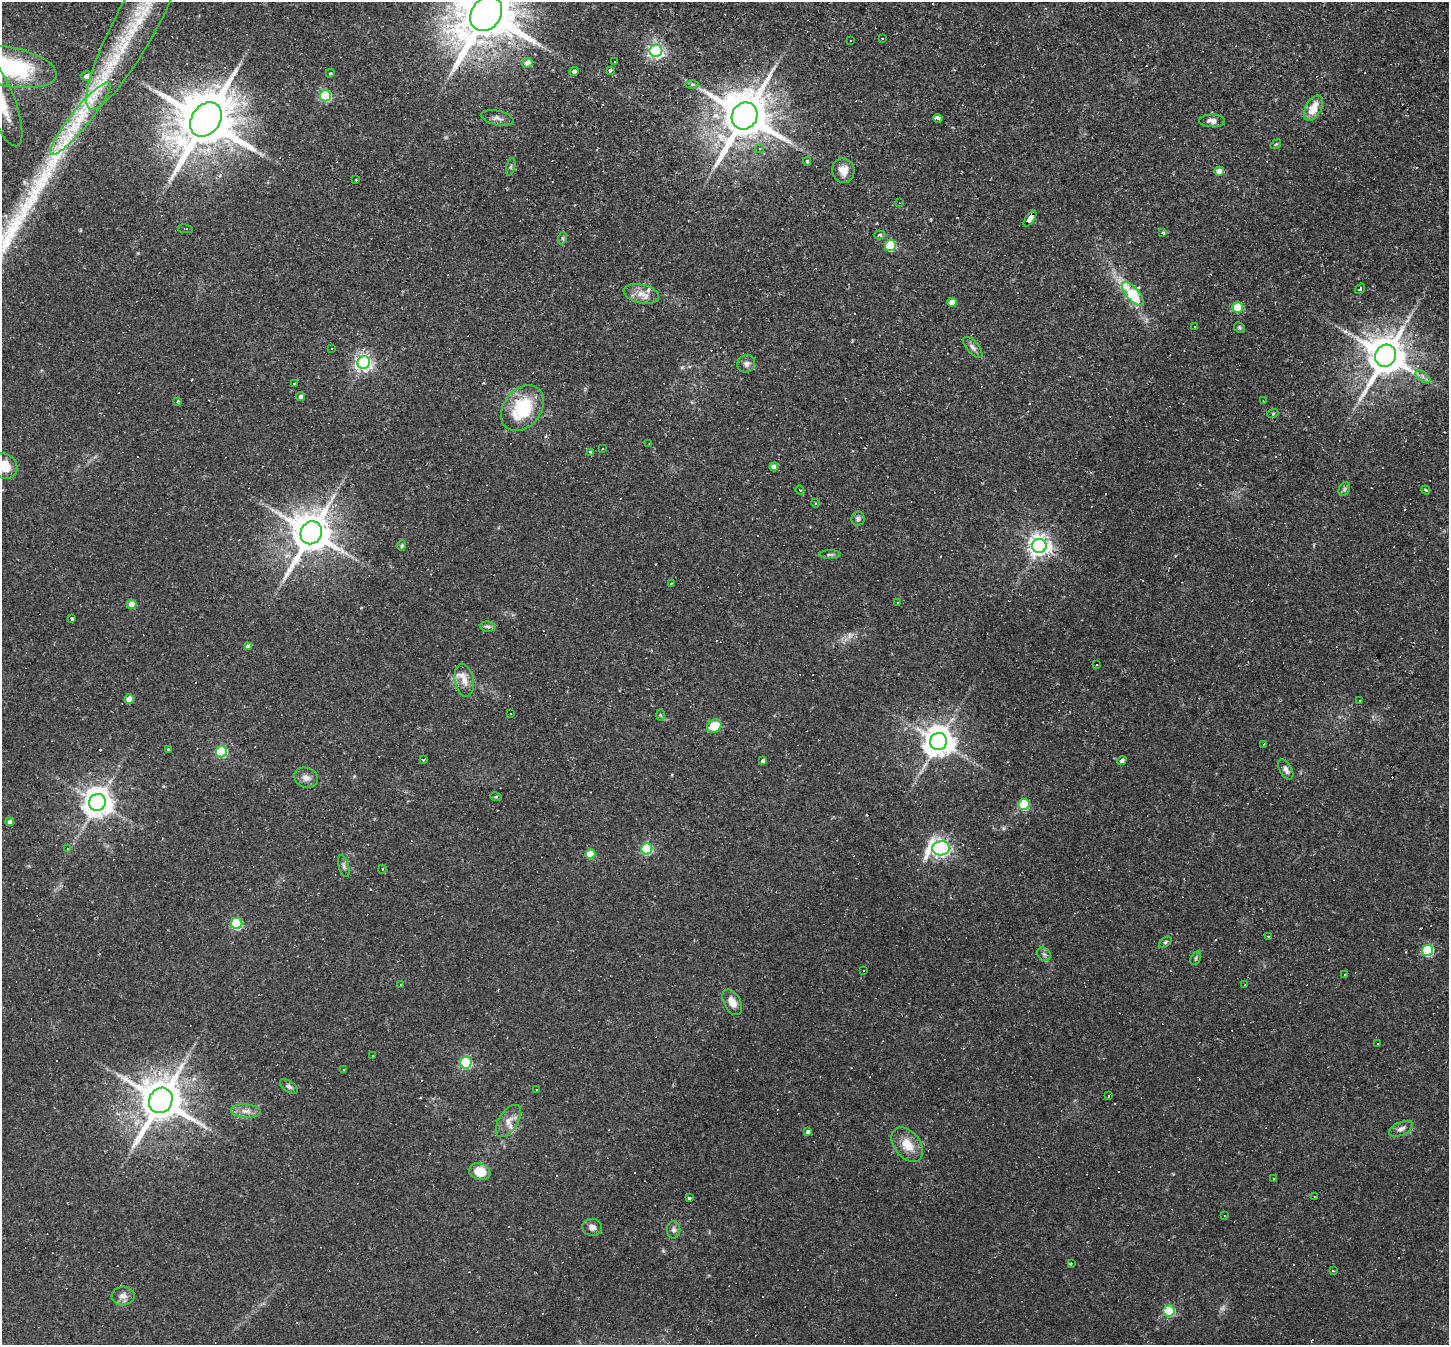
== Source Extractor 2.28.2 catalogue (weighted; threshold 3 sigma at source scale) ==
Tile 10 of 4 x 4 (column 2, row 3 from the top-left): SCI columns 1447-2893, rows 1488-2830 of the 5786 x 5798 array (HDU 1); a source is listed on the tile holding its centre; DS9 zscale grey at full resolution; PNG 1451 x 1347 px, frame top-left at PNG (2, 2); each listed source drawn as its Kron ellipse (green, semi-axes under 4 px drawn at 4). Shown black and unused: <1% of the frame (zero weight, under 2 of 3 exposures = <1% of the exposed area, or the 3 px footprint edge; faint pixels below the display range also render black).
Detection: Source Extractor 2.28.2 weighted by HDU 2 'WHT'; one run over the whole footprint, this tile lists its part. Background 0.061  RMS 0.0056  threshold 0.0251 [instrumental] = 3 sigma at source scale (4.5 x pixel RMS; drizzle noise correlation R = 1.50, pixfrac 1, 0.05/0.05 arcsec/px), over >= 5 px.
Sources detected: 219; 1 too faint to see at this stretch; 77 cosmic-ray / hot-pixel residue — neither listed nor drawn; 5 inside a brighter listed object's ellipse — not listed separately; the other 136 listed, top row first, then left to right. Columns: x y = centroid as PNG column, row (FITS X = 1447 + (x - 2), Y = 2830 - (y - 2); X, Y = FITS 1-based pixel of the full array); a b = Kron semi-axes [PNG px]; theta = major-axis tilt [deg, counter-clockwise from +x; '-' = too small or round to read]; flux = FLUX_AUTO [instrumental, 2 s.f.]
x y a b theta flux
486 14 18 14 56 5100
137 21 100 21 62 78
882 39 2 2 - 0.46
851 40 3 2 - 0.57
656 51 6 6 - 160
615 61 3 2 - 0.43
527 63 5 5 - 4.4
8 67 49 19 -11 73
610 70 4 3 - 1.8
574 71 5 4 - 1.7
330 73 4 3 - 0.6
87 76 5 5 - 3.3
692 84 7 4 0 0.95
325 96 6 5 - 58
2 103 46 14 -70 20
1313 108 14 8 61 8.9
745 116 14 12 60 3100
80 118 46 9 51 26
497 118 16 7 -13 2.6
938 118 5 3 - 5.9
206 119 18 14 54 4600
1212 121 13 6 -2 3.1
1276 144 6 3 36 0.66
760 149 4 3 - 0.76
807 161 4 3 - 0.76
511 167 9 3 77 0.95
843 170 12 11 - 5.3
1219 171 4 4 - 6.5
356 180 3 3 - 2.5
899 203 3 2 - 0.33
1030 219 9 4 55 120
185 229 7 2 -10 0.48
1163 233 4 3 - 5.1
879 235 6 4 -5 1
563 238 6 4 72 0.87
890 245 5 5 - 44
1360 289 6 3 54 0.74
641 294 18 9 -12 5.9
1133 294 15 6 -48 34
952 302 5 4 - 6.1
1238 307 5 5 - 23
1194 326 2 2 - 0.38
1239 327 6 5 - 0.78
973 347 13 6 -49 2.1
332 348 3 2 - 0.36
1386 356 11 10 - 1900
364 363 6 6 - 210
746 364 9 8 - 2.5
1423 377 9 4 -38 1.9
294 384 3 3 - 3.1
300 396 4 4 - 1.6
178 401 4 3 - 0.89
1263 401 3 3 - 0.5
522 408 25 18 52 32
1273 413 5 3 - 0.54
649 443 3 2 - 0.37
602 449 3 2 - 0.51
590 452 4 3 - 1.3
5 466 13 12 - 10
774 467 4 4 - 3.1
1344 489 7 5 60 1.1
800 490 4 4 - 0.63
1426 490 5 3 - 0.64
815 503 4 3 - 0.43
858 519 7 6 - 1.5
311 533 12 10 58 1900
402 546 5 4 - 0.84
1039 546 7 7 - 380
830 555 10 4 0 1.2
671 583 3 3 - 0.54
897 602 2 2 - 0.33
132 604 5 4 - 7.9
72 618 3 3 - 1.5
488 627 8 5 -6 1.3
248 646 4 4 - 3.6
1096 665 3 3 - 0.86
464 680 16 9 -80 5.1
129 699 5 4 - 6.7
1359 700 2 2 - 0.49
511 714 3 3 - 1.7
660 715 6 4 -88 0.69
714 726 7 6 - 12
938 741 8 8 - 950
1263 744 3 3 - 0.46
168 749 3 3 - 0.47
222 752 5 5 - 47
423 760 4 3 - 0.57
763 761 4 3 - 1.6
1122 761 5 4 - 1.9
1286 769 11 6 -60 2.4
306 778 12 9 -21 3.4
496 797 6 4 -17 0.66
97 802 8 8 - 810
1024 804 5 5 - 42
10 822 4 4 - 2
941 848 9 7 5 220
67 849 3 3 - 0.58
647 849 5 5 - 49
590 854 5 5 - 15
344 866 11 5 -73 1.6
382 869 4 4 - 0.58
237 923 6 5 - 52
1269 937 3 3 - 1.3
1165 942 7 4 37 0.9
1428 950 6 5 - 44
1044 954 7 6 - 1.5
1196 958 7 4 60 0.86
864 970 3 2 - 0.33
1344 974 3 2 - 0.58
401 985 3 2 - 0.5
1245 985 3 3 - 0.51
732 1002 14 8 -62 5.2
1377 1043 3 3 - 1.8
373 1055 2 2 - 0.47
466 1063 6 5 - 65
343 1069 3 2 - 0.67
289 1086 10 5 -36 1.6
536 1089 3 2 - 0.75
1109 1096 3 3 - 6.2
161 1100 13 11 61 2400
246 1111 15 7 -3 3.9
508 1121 18 9 57 5.4
1401 1129 13 6 24 2.6
808 1132 4 4 - 1.9
907 1145 19 13 -51 9.6
480 1172 11 8 -18 12
1274 1178 2 2 - 0.44
1315 1197 3 3 - 6.4
689 1198 3 3 - 1.8
1225 1216 3 2 - 0.88
592 1227 10 8 -7 2.9
674 1230 8 6 87 1.9
1071 1263 3 3 - 6.8
1333 1271 3 3 - 1.4
123 1296 11 9 3 3.6
1169 1311 5 5 - 50
Overlapping masked pixels (flux is a lower limit): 5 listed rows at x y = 486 14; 137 21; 1030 219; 1386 356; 161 1100
Isophote crosses this tile's border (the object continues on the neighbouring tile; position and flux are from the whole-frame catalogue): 5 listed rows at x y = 486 14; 137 21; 8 67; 2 103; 5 466
Unlisted compact peaks at least as high as the median listed source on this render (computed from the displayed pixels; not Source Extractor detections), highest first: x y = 1345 331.